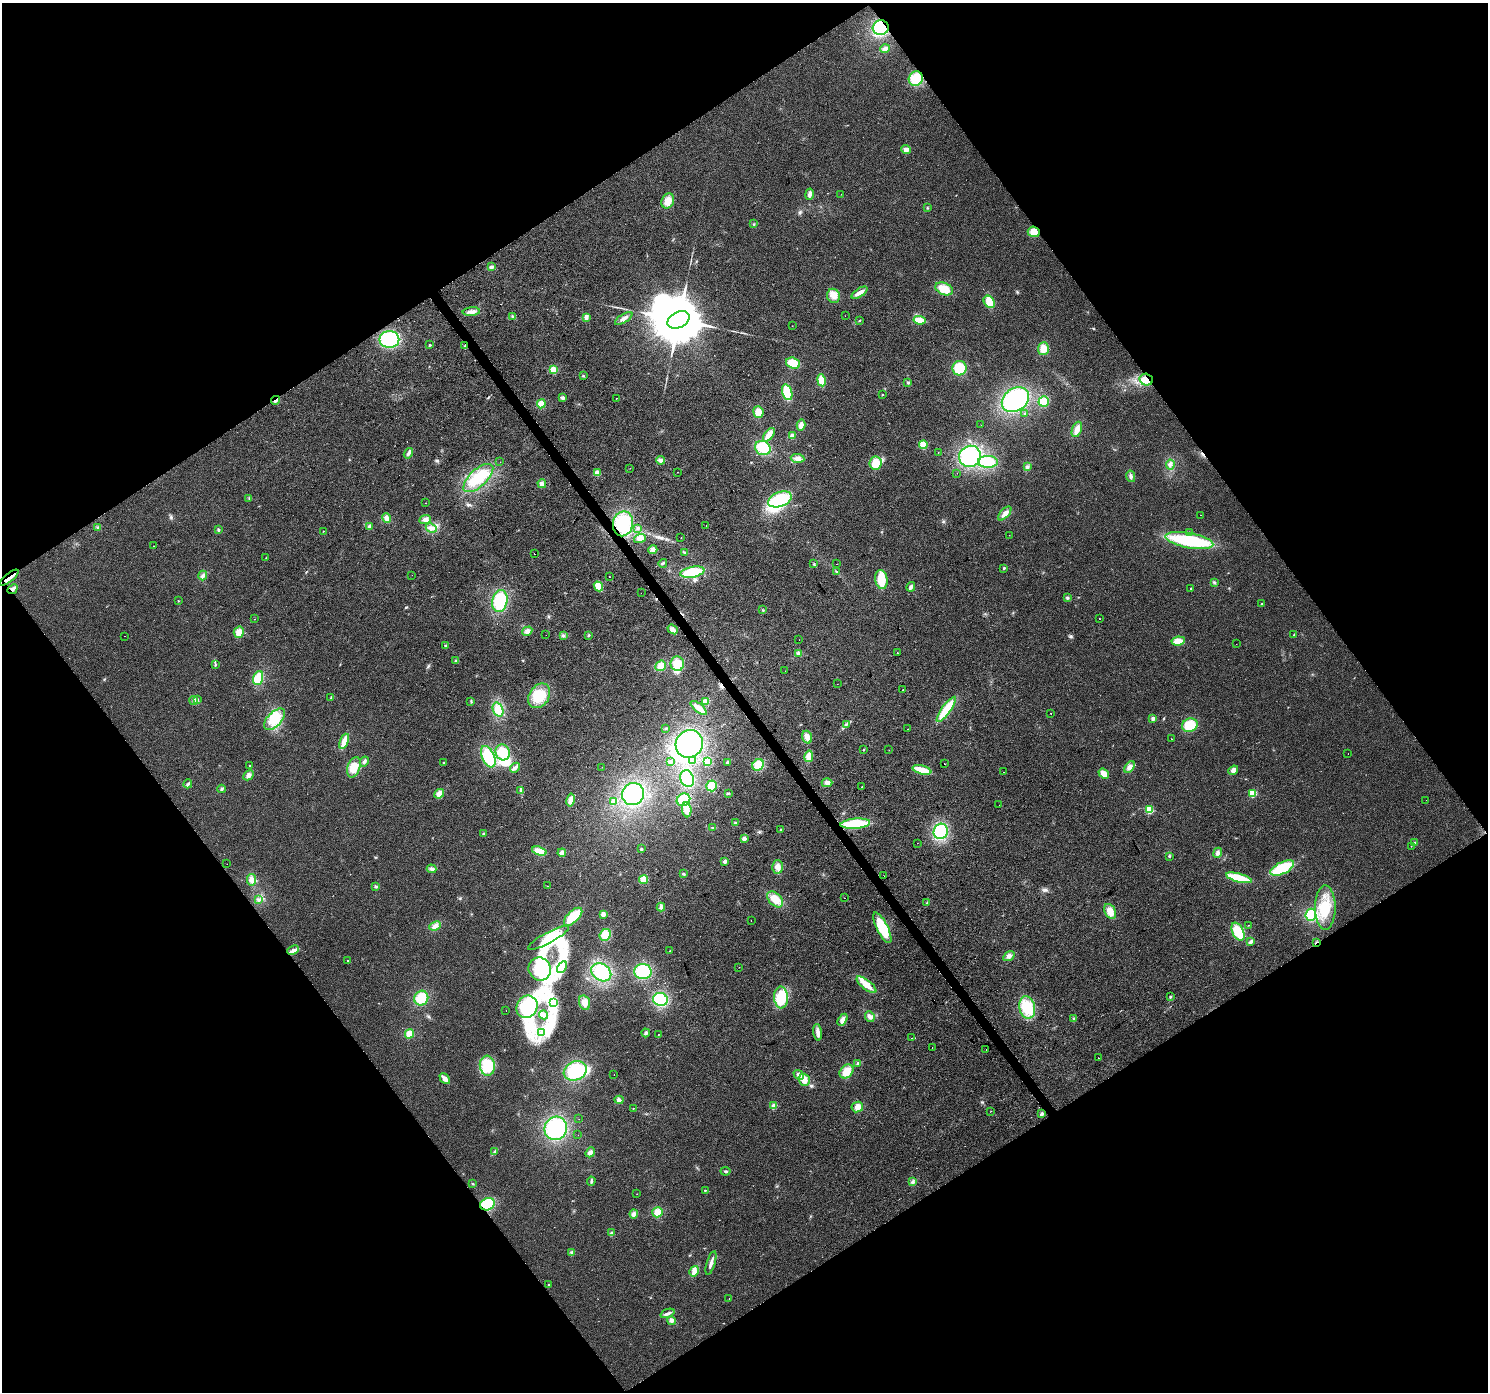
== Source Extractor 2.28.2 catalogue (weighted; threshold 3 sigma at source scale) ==
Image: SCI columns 4-5947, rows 190-5746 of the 5947 x 5874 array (HDU 1 of 3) = the unmasked area's bounding box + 8 px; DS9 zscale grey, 4 x 4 block average (1 PNG px = mean of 4 x 4 image px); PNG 1490 x 1394 px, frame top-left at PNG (2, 3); each listed source drawn as its Kron ellipse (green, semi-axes under 4 px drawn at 4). Shown black and unused: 49% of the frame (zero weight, under 2 of 3 exposures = <1% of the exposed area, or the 3 px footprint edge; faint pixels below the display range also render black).
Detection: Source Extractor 2.28.2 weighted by HDU 2 'WHT'. Background 0.0314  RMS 0.0063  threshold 0.0285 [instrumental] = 3 sigma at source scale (4.5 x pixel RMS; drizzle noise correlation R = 1.50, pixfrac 1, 0.0396/0.0396 arcsec/px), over >= 5 px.
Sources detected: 353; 1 too faint to see at this stretch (4 x 4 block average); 14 inside a brighter object's white glare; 13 cosmic-ray / hot-pixel residue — neither listed nor drawn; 1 coinciding with a brighter row at this scale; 8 inside a brighter listed object's ellipse — not listed separately; the other 316 listed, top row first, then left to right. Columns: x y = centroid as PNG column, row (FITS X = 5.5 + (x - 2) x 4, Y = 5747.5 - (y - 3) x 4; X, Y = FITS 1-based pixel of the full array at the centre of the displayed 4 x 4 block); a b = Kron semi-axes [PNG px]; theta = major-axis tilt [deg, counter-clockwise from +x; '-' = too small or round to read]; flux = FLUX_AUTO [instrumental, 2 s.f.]
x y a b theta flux
881 28 8 7 - 180
885 49 4 3 - 14
916 79 7 7 - 81
906 150 5 4 - 16
810 194 6 3 81 14
841 194 2 2 - 0.8
668 201 8 6 67 37
927 208 2 2 - 2.1
753 224 2 2 - 1.4
1034 232 6 5 - 32
491 267 4 3 - 7.9
944 289 9 6 -22 57
860 293 9 3 34 26
833 296 7 6 - 25
989 302 6 5 - 53
471 312 9 3 5 20
513 316 4 3 - 5.9
845 316 2 2 - 0.67
586 317 4 3 - 19
624 319 10 3 32 17
678 320 11 8 28 40000
859 320 2 2 - 1.7
920 320 6 3 -9 57
792 326 2 2 - 0.57
389 339 10 8 0 170
430 345 2 2 - 8
465 346 2 2 - 3.3
1043 349 6 5 - 36
793 363 7 5 -19 71
959 368 7 7 - 91
553 369 2 2 - 170
583 376 2 2 - 2.6
821 380 6 4 -79 47
1146 380 7 6 - 33
908 382 2 2 - 2.4
787 392 8 5 -74 100
882 395 2 2 - 4.5
562 398 3 3 - 11
616 398 2 2 - 3.7
276 400 4 2 - 16
1015 400 14 11 35 320
1044 401 5 5 - 54
541 404 4 4 - 42
758 412 6 5 - 28
1025 414 2 2 - 5.8
801 425 5 3 - 20
981 425 2 2 - 0.5
1077 429 8 4 69 29
769 435 8 4 53 30
792 436 3 2 - 16
923 445 4 4 - 47
763 448 8 7 - 100
938 452 2 2 - 1.8
408 453 5 3 - 8.7
970 456 11 10 - 250
798 458 7 4 -5 21
660 460 4 4 - 12
500 462 2 2 - 0.63
988 462 10 6 -1 92
876 463 6 6 - 49
1170 464 5 3 - 14
1027 467 3 3 - 6.2
630 468 2 2 - 0.72
678 472 2 2 - 0.69
597 473 4 3 - 21
957 473 2 2 - 1.1
1131 476 6 3 -77 10
478 478 18 8 43 92
542 484 4 4 - 10
249 498 2 2 - 1.9
780 499 12 7 20 150
425 503 2 2 - 0.92
1005 513 8 4 48 21
1201 515 2 2 - 0.78
387 518 5 4 - 19
425 519 6 4 23 14
623 524 12 10 78 160
706 525 2 2 - 0.76
369 526 3 2 - 4.9
98 528 2 2 - 1.8
431 528 6 3 -25 12
638 528 2 2 - 1.8
218 529 3 2 - 3.5
323 531 2 2 - 2.2
1189 532 2 2 - 7.7
1009 535 2 2 - 1.4
681 538 2 2 - 25
640 539 6 4 18 15
1189 541 24 7 -10 290
154 546 2 2 - 1.6
653 550 4 4 - 14
684 553 3 2 - 3.8
534 554 2 2 - 13
266 558 2 2 - 1.1
663 563 4 2 - 5.6
814 564 2 2 - 2.6
836 564 2 2 - 0.53
1004 568 2 2 - 13
692 572 12 5 11 130
836 572 3 2 - 2.9
412 575 2 2 - 0.75
203 576 5 3 - 10
609 577 2 2 - 2.1
9 578 11 2 39 21
881 580 9 6 -82 76
1214 583 3 3 - 4.4
598 586 5 3 - 59
911 587 5 3 - 10
1191 588 2 2 - 4.3
12 589 5 3 - 15
641 593 2 2 - 1.3
1067 598 3 3 - 4.6
178 601 2 2 - 3.3
500 601 11 7 78 140
1261 604 3 2 - 2.6
763 610 2 2 - 2.3
1099 618 2 2 - 1
255 619 2 2 - 1.4
673 629 5 4 - 19
527 631 5 4 - 15
239 632 6 5 - 29
546 635 2 2 - 2.8
589 635 3 2 - 3.8
1294 635 2 2 - 3.4
124 636 2 2 - 0.82
563 636 3 2 - 3.5
799 640 2 2 - 0.89
1178 641 7 4 7 32
1236 644 2 2 - 0.69
446 646 3 3 - 4.7
798 653 4 3 - 8.5
897 653 2 2 - 18
456 660 3 2 - 4
677 664 7 6 - 66
215 665 3 2 - 3.2
661 666 5 5 - 28
785 671 2 2 - 0.84
258 678 7 4 70 87
837 684 2 2 - 0.55
903 690 2 2 - 1.6
539 696 13 10 56 94
331 697 3 2 - 3.2
197 699 3 3 - 5
194 701 4 3 - 8.3
471 701 3 2 - 3.8
706 702 3 3 - 24
699 708 10 3 -39 39
946 709 15 4 55 96
498 710 7 5 -71 61
1051 713 2 2 - 1.8
1153 718 2 2 - 42
274 719 13 7 47 74
846 724 3 3 - 5.9
1190 725 8 6 19 84
666 728 3 2 - 2.3
908 729 2 2 - 3.6
807 737 6 4 -71 25
1171 739 2 2 - 0.82
344 741 8 4 68 48
689 744 14 13 - 330
864 749 2 2 - 1.8
889 750 2 2 - 0.59
503 752 8 7 - 79
1348 754 2 2 - 0.88
809 756 5 3 - 53
488 757 11 6 -67 120
364 761 5 3 - 10
692 761 2 2 - 14
707 761 4 3 - 47
670 762 3 2 - 5.9
727 762 4 3 - 5.5
444 763 2 2 - 2.8
944 764 2 2 - 2.1
249 765 2 2 - 2.5
758 765 6 5 - 65
354 767 10 6 70 47
602 767 2 2 - 2.1
1130 767 7 4 54 17
515 768 6 3 48 10
922 770 10 3 -15 75
1233 770 5 4 - 16
1004 772 2 2 - 5
1104 774 6 4 -39 28
248 775 5 4 - 13
687 779 9 6 -70 130
827 783 5 4 - 16
188 784 4 3 - 6.3
712 786 5 5 - 52
862 787 2 2 - 2
222 789 4 3 - 5.7
521 790 3 2 - 5.8
728 793 3 2 - 3.9
1253 793 2 2 - 210
439 794 5 4 - 26
633 794 11 11 - 240
570 800 6 4 79 26
683 800 7 6 - 110
1426 800 2 2 - 1.7
614 802 4 3 - 18
999 805 2 2 - 2.1
687 810 7 4 -86 28
1149 810 2 2 - 240
735 823 4 3 - 5.8
855 824 15 5 5 170
713 828 4 2 - 4.6
781 830 3 2 - 4.8
941 831 8 7 - 150
483 833 3 2 - 3.6
744 838 3 3 - 14
917 843 2 2 - 0.81
1414 843 2 2 - 19
1411 846 2 2 - 1.1
641 849 2 2 - 6.1
539 851 7 4 -17 46
562 853 4 4 - 14
1218 853 5 4 - 11
1169 856 3 2 - 3.3
725 861 2 2 - 34
227 864 2 2 - 0.57
778 867 6 5 - 21
1282 868 13 6 25 150
432 869 5 4 - 11
684 874 3 2 - 3.6
884 876 2 2 - 0.78
1239 878 13 4 -15 130
251 880 6 4 -80 23
643 880 4 4 - 46
376 886 3 3 - 5
547 886 2 2 - 3.1
844 898 2 2 - 5.1
258 899 3 2 - 3.6
775 899 9 6 -45 41
927 903 3 2 - 3.7
661 907 4 2 - 6.3
1325 907 22 10 90 110
1110 911 8 5 -64 41
603 914 3 3 - 18
1311 915 6 5 - 69
573 917 11 5 44 100
751 921 2 2 - 1.1
1248 925 2 2 - 0.86
435 926 6 4 24 16
882 928 17 5 -64 150
1238 932 9 5 -63 93
605 935 6 5 - 45
548 938 23 5 28 65
1251 942 4 2 - 11
1316 942 3 2 - 7.8
293 950 6 4 24 15
670 951 2 2 - 1.8
1009 956 6 4 34 14
348 961 2 2 - 3.7
562 967 6 3 58 18
739 967 2 2 - 0.94
540 969 12 11 - 110
601 972 11 8 -34 120
643 972 8 7 - 150
866 985 12 4 -38 46
1170 996 3 2 - 3.1
781 997 11 7 -86 110
421 998 7 7 - 63
660 999 7 6 - 150
553 1003 3 2 - 3.6
585 1003 7 5 -73 27
527 1007 11 10 - 210
1027 1007 11 8 -78 120
506 1011 2 2 - 2.6
543 1015 4 2 - 24
870 1016 5 4 - 13
1073 1019 3 2 - 4.1
842 1020 6 4 59 19
542 1032 3 2 - 3.2
818 1032 8 4 -82 16
646 1033 4 3 - 7.8
409 1034 5 4 - 43
658 1034 2 2 - 1.7
912 1038 2 2 - 3
932 1047 2 2 - 3.8
986 1050 2 2 - 1.4
1098 1058 2 2 - 3.9
858 1063 2 2 - 20
487 1066 10 7 -84 140
575 1071 12 9 22 180
846 1071 8 6 42 48
614 1075 2 2 - 2.5
799 1075 6 4 -42 13
445 1079 6 2 -46 36
804 1080 6 5 - 33
619 1100 4 4 - 11
774 1106 2 2 - 68
857 1107 6 5 - 21
633 1108 2 2 - 1.3
991 1111 2 2 - 0.9
1042 1114 2 2 - 42
579 1119 2 2 - 0.95
556 1128 12 11 - 290
578 1135 2 2 - 2.8
494 1152 3 2 - 4.2
590 1152 5 4 - 11
725 1171 5 2 - 5.3
591 1181 4 2 - 6.8
913 1182 4 3 - 7.2
473 1184 3 2 - 2.6
705 1190 2 2 - 4.3
637 1194 2 2 - 1.1
487 1204 7 6 - 100
657 1212 5 5 - 24
634 1214 4 4 - 9.4
611 1232 2 2 - 3
572 1252 2 2 - 4.2
711 1263 12 2 73 17
694 1271 5 4 - 16
549 1284 2 2 - 4.1
729 1298 2 2 - 0.8
667 1313 7 2 21 11
671 1320 4 4 - 9.8
Overlapping masked pixels (flux is a lower limit): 9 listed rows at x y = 881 28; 465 346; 1146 380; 276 400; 623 524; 9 578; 12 589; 1316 942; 487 1204
Diffuse or blended objects may show on this block-average render without a row.